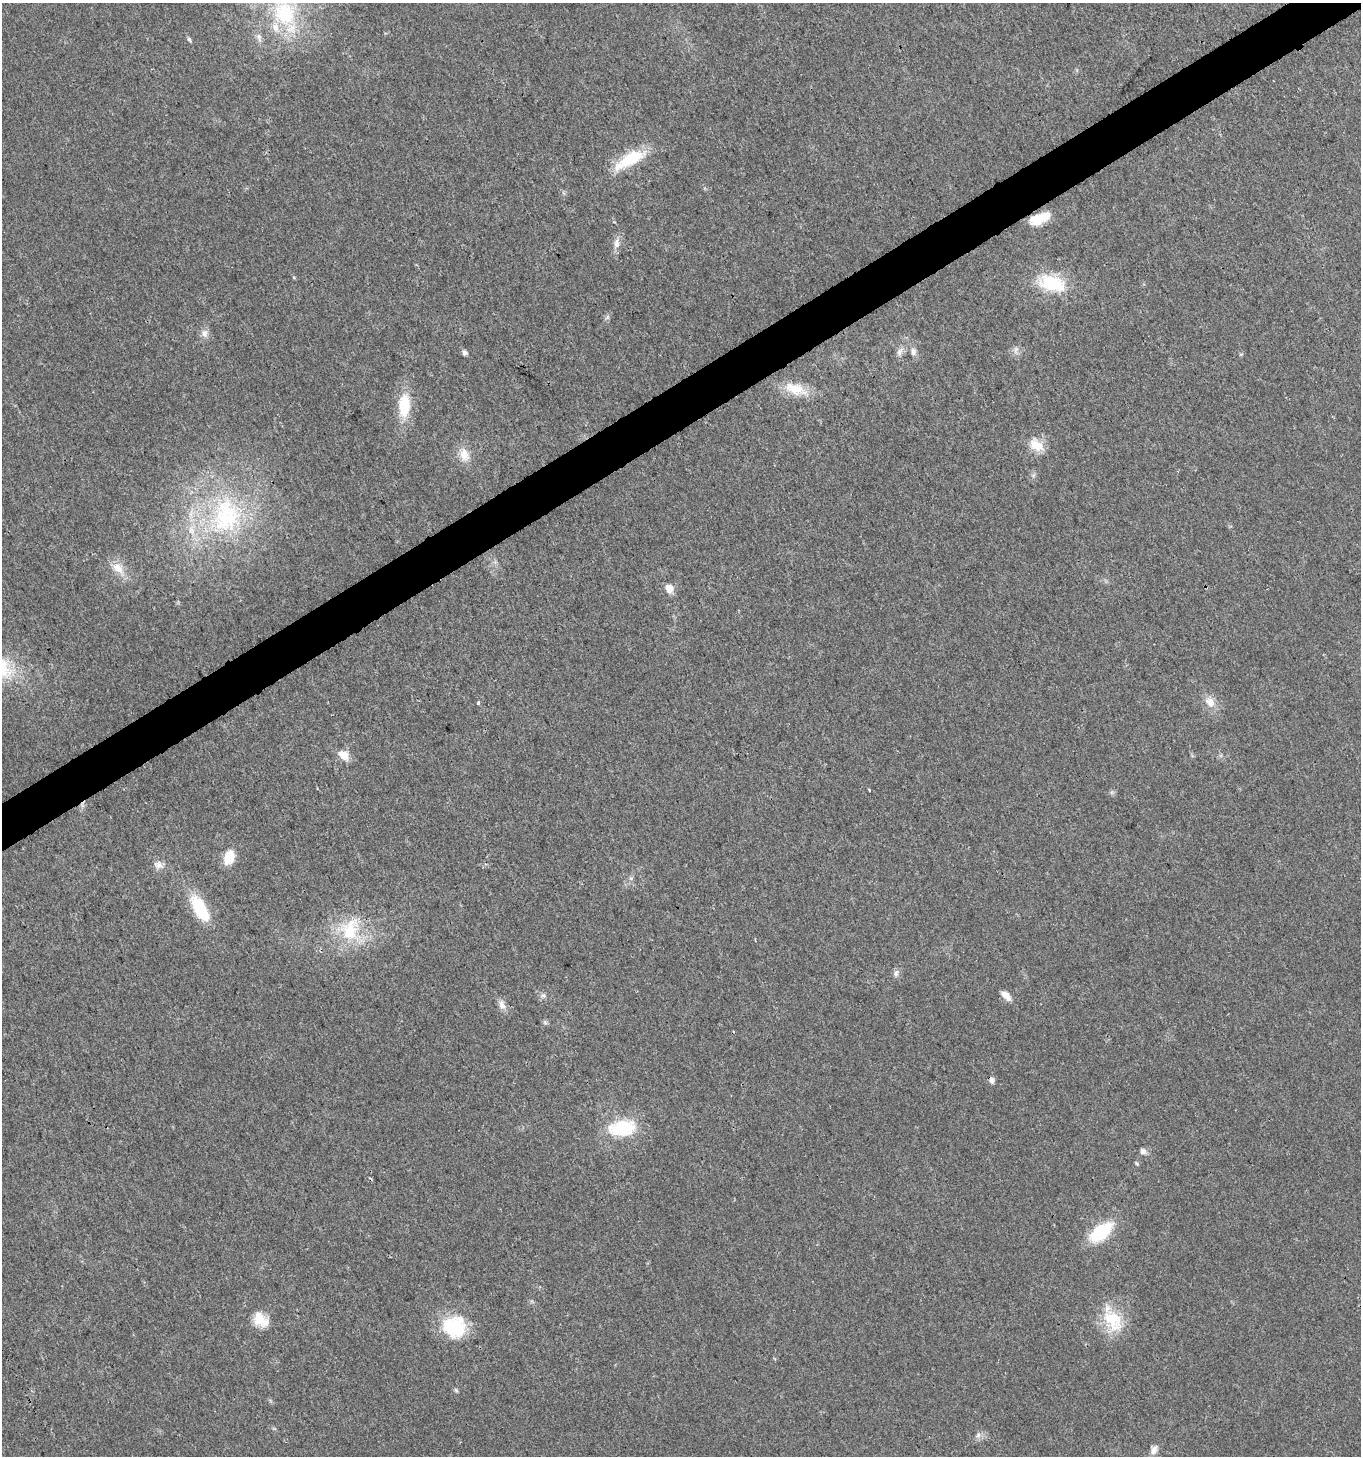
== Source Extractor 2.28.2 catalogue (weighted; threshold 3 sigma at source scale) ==
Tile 10 of 4 x 4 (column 2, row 3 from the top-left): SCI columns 1532-2890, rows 1460-2913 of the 5721 x 5829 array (HDU 1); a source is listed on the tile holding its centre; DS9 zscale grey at full resolution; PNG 1363 x 1458 px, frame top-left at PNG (2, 3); no overlay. Shown black and unused: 3% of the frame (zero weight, under 3 of 4 exposures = <1% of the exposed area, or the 3 px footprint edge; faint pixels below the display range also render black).
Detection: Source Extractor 2.28.2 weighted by HDU 2 'WHT'; one run over the whole footprint, this tile lists its part. Background 0.0181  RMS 0.0028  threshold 0.0127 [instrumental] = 3 sigma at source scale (4.5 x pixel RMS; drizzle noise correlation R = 1.50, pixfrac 1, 0.0396/0.0396 arcsec/px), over >= 5 px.
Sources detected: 50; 3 cosmic-ray / hot-pixel residue — not listed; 1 inside a brighter listed object's ellipse — not listed separately; the other 46 listed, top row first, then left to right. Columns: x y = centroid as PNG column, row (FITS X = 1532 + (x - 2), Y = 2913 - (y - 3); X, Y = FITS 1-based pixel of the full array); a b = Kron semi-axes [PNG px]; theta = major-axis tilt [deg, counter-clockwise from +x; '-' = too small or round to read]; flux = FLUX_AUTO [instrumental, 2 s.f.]
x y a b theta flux
284 13 41 34 -69 28
259 37 14 6 -74 1.4
189 39 6 4 -72 0.54
630 159 44 14 29 11
1038 219 19 8 22 9.8
616 243 15 8 85 1.9
294 277 5 3 - 0.27
1052 283 38 21 -16 14
607 317 8 4 53 0.59
204 333 12 9 -71 1.7
1016 350 11 5 71 1
464 352 6 5 - 1.1
900 352 13 7 61 1.5
913 352 11 7 -78 1.3
1241 354 6 3 18 0.32
795 389 33 15 -18 7.1
404 406 26 12 87 11
1036 445 21 14 -36 4.8
464 455 20 12 -70 3.9
226 516 57 45 81 43
118 568 19 12 -42 4.1
669 588 10 8 -62 2.7
1210 702 14 11 -53 3.2
478 703 3 3 - 0.96
344 755 13 9 -38 3.6
869 790 3 2 - 0.71
229 857 15 10 72 6.2
158 865 13 10 -14 1.9
631 878 6 5 - 0.57
200 908 34 14 -60 13
350 930 35 25 72 14
896 973 11 6 61 1
1006 995 14 7 -41 2.3
543 996 7 7 - 0.85
502 1005 14 8 -74 1.7
545 1022 7 4 -56 0.51
622 1128 33 19 6 14
1143 1151 8 7 - 1.1
1137 1164 6 4 -54 0.39
1101 1232 27 13 38 15
260 1320 21 15 -40 5.5
1113 1320 34 22 -58 12
454 1327 29 25 -15 15
456 1390 6 5 - 0.44
978 1435 10 6 80 1
1154 1450 12 8 71 1.6
Overlapping masked pixels (flux is a lower limit): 1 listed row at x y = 1038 219
Isophote crosses this tile's border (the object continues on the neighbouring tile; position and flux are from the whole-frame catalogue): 1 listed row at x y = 284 13